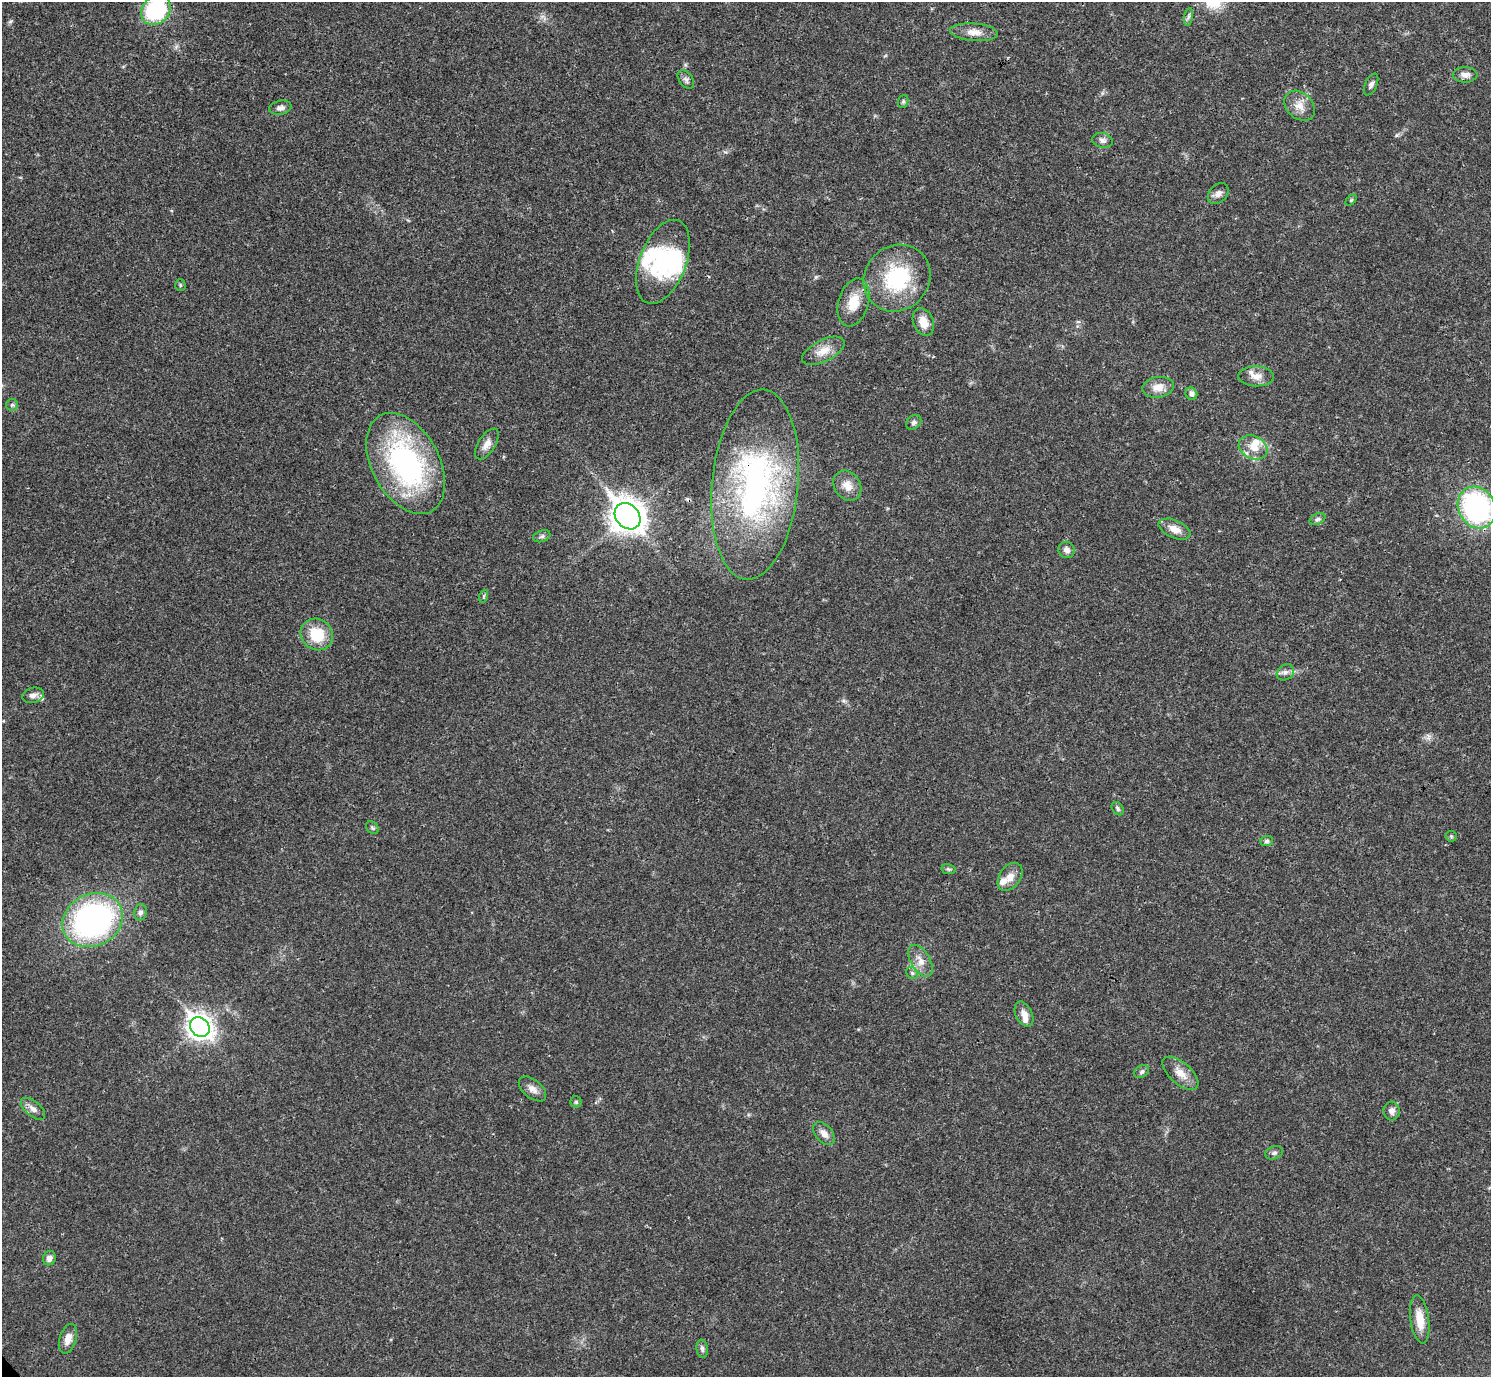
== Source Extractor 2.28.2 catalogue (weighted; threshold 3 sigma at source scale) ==
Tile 10 of 4 x 4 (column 2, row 3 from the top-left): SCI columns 1491-2979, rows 1534-2908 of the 5961 x 5958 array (HDU 1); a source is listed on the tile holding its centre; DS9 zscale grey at full resolution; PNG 1493 x 1379 px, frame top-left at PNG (2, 2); each listed source drawn as its Kron ellipse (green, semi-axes under 4 px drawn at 4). Shown black and unused: <1% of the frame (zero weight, under 3 of 4 exposures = <1% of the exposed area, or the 3 px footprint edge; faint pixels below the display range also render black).
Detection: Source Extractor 2.28.2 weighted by HDU 2 'WHT'; one run over the whole footprint, this tile lists its part. Background 0.0209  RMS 0.0022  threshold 0.01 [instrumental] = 3 sigma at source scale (4.5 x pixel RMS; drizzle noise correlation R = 1.50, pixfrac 1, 0.05/0.05 arcsec/px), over >= 5 px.
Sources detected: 69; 2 inside a brighter object's white glare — neither listed nor drawn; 5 inside a brighter listed object's ellipse — not listed separately; the other 62 listed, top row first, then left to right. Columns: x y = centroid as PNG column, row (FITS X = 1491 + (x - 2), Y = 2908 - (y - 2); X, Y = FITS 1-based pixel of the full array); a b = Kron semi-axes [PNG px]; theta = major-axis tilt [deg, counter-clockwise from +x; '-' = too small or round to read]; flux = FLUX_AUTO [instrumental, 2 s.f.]
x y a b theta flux
156 10 16 13 46 20
1189 17 9 4 80 0.58
974 32 24 8 -4 2.4
1465 75 12 7 1 1.4
686 79 10 6 -55 0.77
1371 85 12 6 65 0.76
903 101 6 5 - 0.37
1300 106 17 12 -43 2.6
280 108 11 7 11 1
1102 140 10 7 -13 0.88
1218 194 12 8 45 1.1
1351 200 6 4 45 0.29
663 262 44 23 69 17
897 278 35 32 44 18
180 285 6 5 - 0.33
854 302 24 15 73 4.5
923 322 14 10 -69 3.3
823 351 23 11 27 3.2
1256 376 18 10 -1 2.1
1158 387 16 10 10 2.5
1191 394 6 5 - 0.87
12 405 6 6 - 0.44
914 422 8 6 43 0.68
487 444 17 8 57 1.9
1253 447 15 11 -26 3
406 464 54 34 -61 46
755 485 95 43 84 63
847 486 16 13 -56 2.7
1477 507 21 18 -62 45
627 516 14 11 -48 330
1317 519 8 5 26 0.55
1174 529 17 9 -23 2.3
542 536 9 5 19 0.55
1067 550 8 8 - 1.1
484 596 6 4 72 0.35
317 634 17 15 -37 7.8
1285 672 9 7 35 0.95
33 695 11 7 13 1.2
1118 809 7 5 -55 0.47
372 828 7 5 -45 0.41
1451 836 6 5 - 0.32
1267 841 6 5 - 0.53
948 869 7 5 -11 0.44
1010 877 15 10 54 2.2
140 912 8 6 77 0.74
93 920 31 26 26 71
920 961 18 9 -59 2.3
912 973 6 5 - 0.47
1024 1014 13 8 -64 1.9
200 1027 11 9 -48 190
1142 1071 8 5 35 0.59
1180 1073 22 11 -41 2.8
532 1089 16 9 -40 1.6
576 1102 5 5 - 0.35
33 1109 14 7 -40 1.3
1392 1111 9 8 - 1.1
824 1133 13 8 -50 1.7
1274 1153 9 6 20 0.63
49 1258 7 6 - 1.3
1420 1319 24 9 -82 3.7
68 1339 15 8 73 2
702 1349 9 5 -82 0.65
Overlapping masked pixels (flux is a lower limit): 1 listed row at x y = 755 485
Isophote crosses this tile's border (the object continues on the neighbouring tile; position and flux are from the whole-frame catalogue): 2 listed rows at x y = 156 10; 1477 507